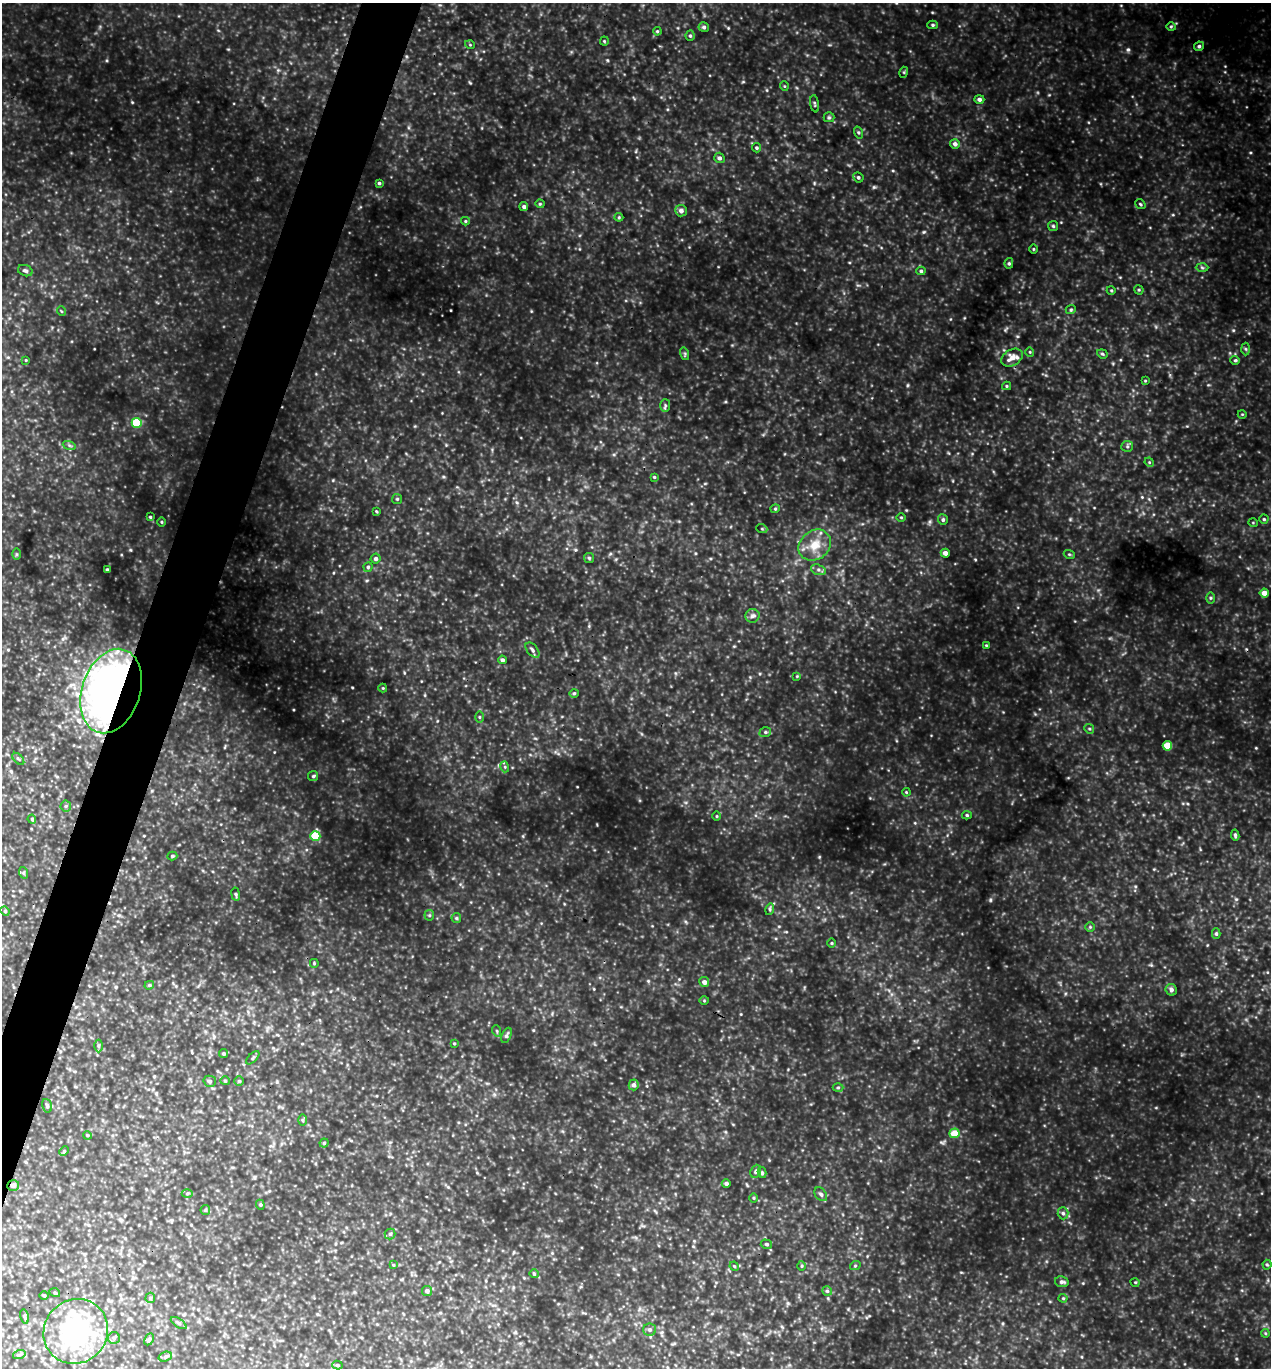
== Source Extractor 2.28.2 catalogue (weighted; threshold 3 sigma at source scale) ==
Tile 7 of 4 x 4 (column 3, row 2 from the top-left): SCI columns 2834-4102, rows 2758-4123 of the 5508 x 5494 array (HDU 1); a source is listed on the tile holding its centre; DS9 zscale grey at full resolution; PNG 1273 x 1370 px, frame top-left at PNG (2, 3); each listed source drawn as its Kron ellipse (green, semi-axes under 4 px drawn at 4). Shown black and unused: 4% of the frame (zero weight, under 3 of 5 exposures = <1% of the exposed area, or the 3 px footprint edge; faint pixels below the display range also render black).
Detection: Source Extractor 2.28.2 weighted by HDU 2 'WHT'; one run over the whole footprint, this tile lists its part. Background 0.736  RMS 0.12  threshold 0.525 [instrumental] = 3 sigma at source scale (4.5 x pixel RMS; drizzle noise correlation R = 1.50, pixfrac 1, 0.05/0.05 arcsec/px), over >= 5 px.
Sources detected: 168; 2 inside a brighter object's white glare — neither listed nor drawn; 4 inside a brighter listed object's ellipse — not listed separately; the other 162 listed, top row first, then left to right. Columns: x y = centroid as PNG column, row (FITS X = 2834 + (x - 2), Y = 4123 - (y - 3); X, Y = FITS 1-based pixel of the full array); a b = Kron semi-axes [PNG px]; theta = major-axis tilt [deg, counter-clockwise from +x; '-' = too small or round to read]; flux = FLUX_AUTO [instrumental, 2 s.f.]
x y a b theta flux
933 25 5 4 - 17
704 27 5 4 - 23
1171 27 4 4 - 15
657 31 4 3 - 12
690 36 5 4 - 19
604 41 4 4 - 13
470 45 5 3 - 8.8
1199 46 5 4 - 23
904 72 5 3 - 12
784 86 5 3 - 9.3
979 99 5 4 - 30
815 104 9 3 -81 15
829 117 5 5 - 16
859 132 6 3 -71 14
955 144 5 5 - 44
757 148 5 4 - 16
719 158 5 5 - 32
858 177 5 4 - 19
379 183 4 3 - 16
540 204 4 4 - 12
1140 204 5 3 - 14
524 207 4 4 - 27
681 211 6 5 - 49
619 217 4 4 - 11
465 221 4 4 - 12
1053 226 5 5 - 17
1033 249 4 3 - 9.4
1009 263 5 4 - 19
1202 267 6 4 -2 17
25 271 7 5 -21 29
921 271 4 4 - 17
1111 290 4 3 - 11
1139 290 5 4 - 12
1071 309 5 3 - 14
61 311 5 3 - 9.3
1246 349 6 4 -88 18
1030 352 5 3 - 9.6
685 354 6 4 -73 16
1102 354 5 4 - 15
1012 358 11 8 31 100
26 360 4 4 - 8.9
1235 360 5 4 - 16
1145 381 4 4 - 11
1007 386 4 4 - 13
665 406 6 5 - 22
1242 414 4 3 - 9.2
137 423 5 5 - 450
69 445 7 4 -19 20
1127 446 6 5 - 21
1149 462 5 4 - 11
654 477 4 4 - 12
397 499 5 5 - 15
775 509 4 4 - 12
376 511 4 3 - 10
150 517 3 3 - 14
901 517 5 3 - 11
1264 519 4 4 - 16
943 520 5 5 - 23
162 522 5 3 - 11
1253 523 5 3 - 9.4
762 529 5 3 - 12
815 545 17 14 39 210
945 553 4 4 - 52
17 554 6 4 -89 14
1069 554 5 3 - 13
589 558 5 5 - 19
376 559 5 5 - 24
368 567 4 4 - 18
107 569 3 2 - 13
818 570 8 5 -19 29
1264 593 4 4 - 85
1210 598 5 3 - 15
752 616 7 6 - 34
986 645 3 3 - 9.2
532 650 9 5 -49 32
502 660 4 4 - 29
797 676 4 4 - 10
383 688 4 4 - 11
111 691 43 29 71 6900
574 693 4 4 - 15
479 717 5 3 - 14
1089 729 5 4 - 15
765 732 6 4 20 18
1167 746 5 4 - 290
18 759 7 3 -45 12
505 767 5 3 - 14
313 776 5 5 - 17
906 792 4 3 - 10
66 806 5 5 - 17
967 815 5 4 - 16
717 816 5 3 - 10
32 819 4 3 - 15
1235 835 5 4 - 20
315 836 5 5 - 410
172 856 5 4 - 19
24 873 6 4 -71 15
236 894 6 3 -81 15
770 909 6 3 73 16
5 911 5 4 - 14
429 915 5 5 - 15
456 918 5 4 - 15
1090 927 5 5 - 15
1216 934 5 4 - 20
832 943 4 3 - 11
314 963 4 3 - 10
704 982 5 5 - 50
149 985 5 4 - 13
1171 990 6 5 - 36
704 1001 5 3 - 11
497 1031 6 3 -71 13
506 1035 8 4 65 26
454 1043 3 3 - 11
98 1046 6 4 -90 18
224 1054 4 4 - 20
253 1058 8 3 45 17
210 1081 6 5 - 25
225 1081 5 4 - 12
239 1081 5 5 - 17
634 1085 5 5 - 32
838 1088 5 3 - 13
47 1106 7 5 -73 22
303 1120 6 4 -89 15
954 1133 5 5 - 200
87 1135 4 3 - 9.8
324 1143 4 4 - 15
64 1151 5 4 - 15
756 1171 7 5 66 25
762 1173 5 4 - 17
726 1184 4 4 - 26
13 1185 6 5 - 35
187 1193 5 3 - 15
821 1194 8 5 -52 33
754 1198 5 3 - 12
260 1205 5 4 - 14
205 1210 5 5 - 14
1063 1213 6 5 - 27
390 1234 5 5 - 18
766 1244 6 4 -15 20
393 1265 4 3 - 11
1267 1265 5 4 - 15
734 1266 5 3 - 12
802 1266 5 3 - 12
855 1266 5 3 - 12
534 1274 4 4 - 13
1062 1282 7 5 -13 31
1135 1282 5 3 - 10
427 1291 5 5 - 36
827 1291 5 4 - 17
55 1293 5 3 - 11
44 1295 4 3 - 11
150 1298 5 5 - 18
1063 1298 4 4 - 12
24 1317 7 3 -79 16
179 1323 9 3 -34 20
650 1330 6 6 - 34
76 1331 33 31 46 1600
1265 1333 4 3 - 12
114 1338 6 6 - 25
149 1339 6 4 63 17
19 1355 6 3 19 16
165 1357 7 4 19 20
337 1365 5 4 - 18
Overlapping masked pixels (flux is a lower limit): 2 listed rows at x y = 111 691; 13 1185
Unlisted compact peaks at least as high as the median listed source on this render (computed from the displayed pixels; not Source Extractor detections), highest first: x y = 1128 49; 990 900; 924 232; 1233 330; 874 187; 607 60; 132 102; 352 687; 908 385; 1256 748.